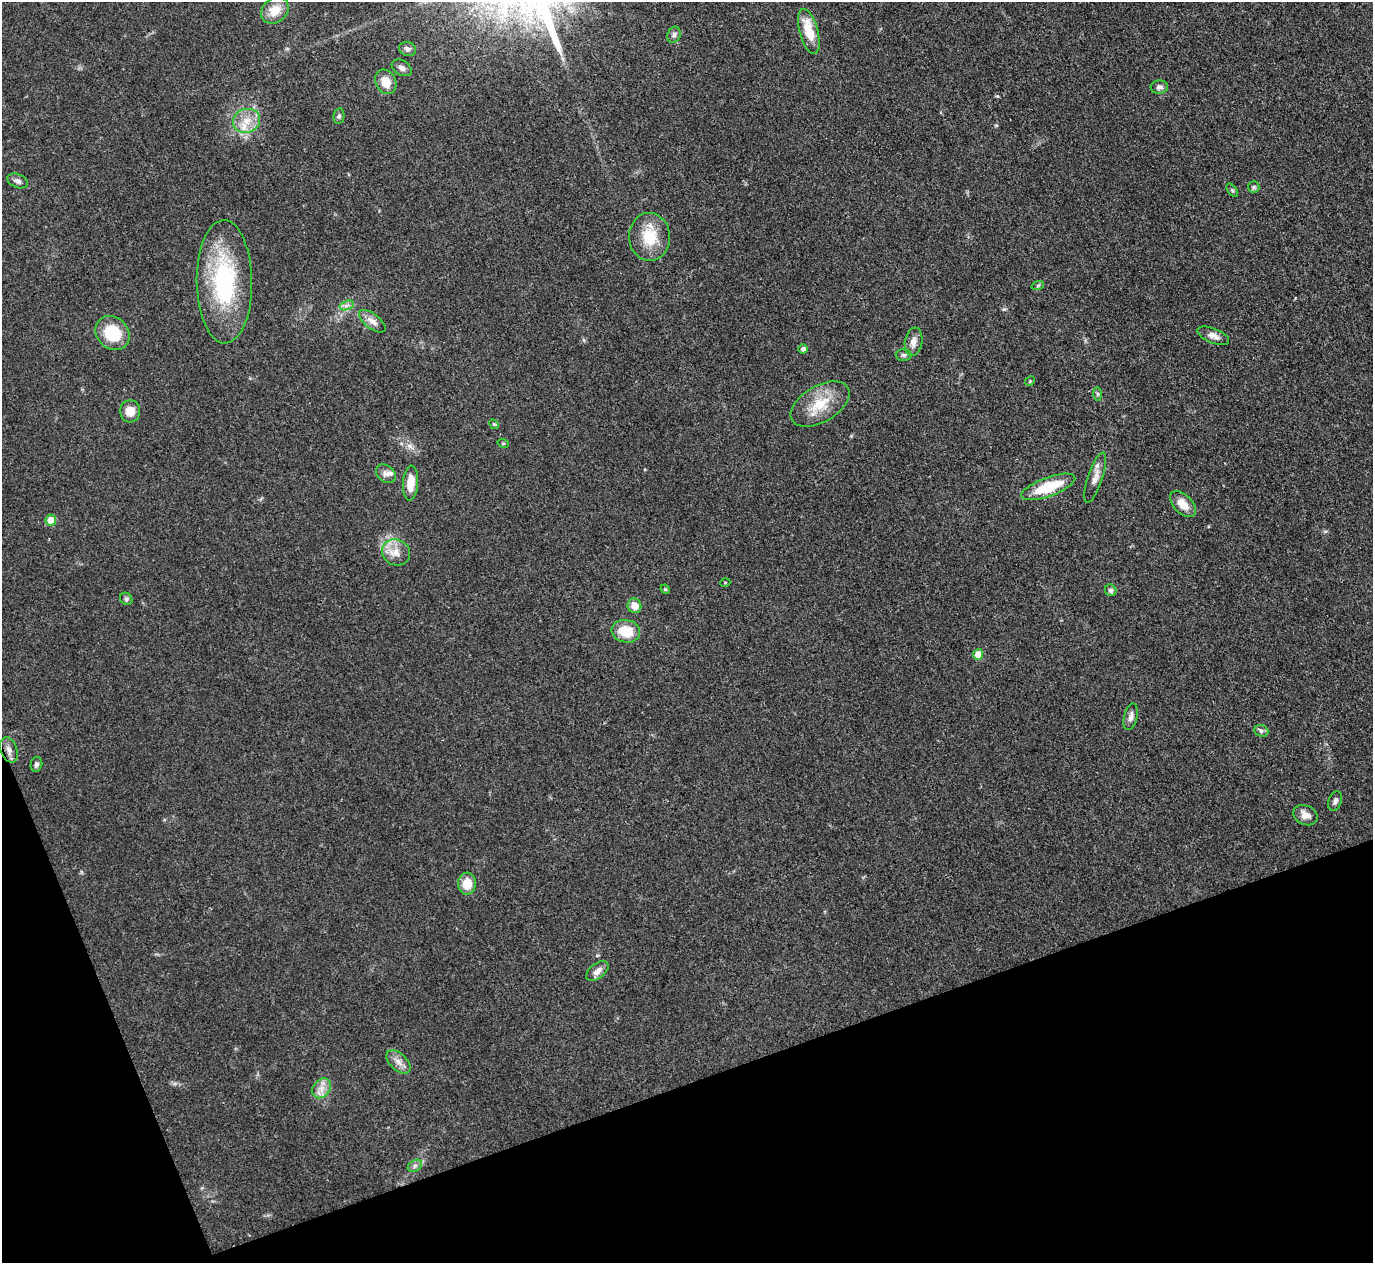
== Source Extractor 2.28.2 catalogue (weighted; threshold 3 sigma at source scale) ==
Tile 14 of 4 x 4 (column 2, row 4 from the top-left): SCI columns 1374-2744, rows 151-1411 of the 5487 x 5475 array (HDU 1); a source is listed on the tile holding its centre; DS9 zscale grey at full resolution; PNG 1375 x 1265 px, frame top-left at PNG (2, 2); each listed source drawn as its Kron ellipse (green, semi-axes under 4 px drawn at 4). Shown black and unused: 18% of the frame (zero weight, under 3 of 4 exposures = <1% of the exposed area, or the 3 px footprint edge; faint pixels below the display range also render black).
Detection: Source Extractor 2.28.2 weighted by HDU 2 'WHT'; one run over the whole footprint, this tile lists its part. Background 0.0712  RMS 0.0053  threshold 0.0238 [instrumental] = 3 sigma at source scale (4.5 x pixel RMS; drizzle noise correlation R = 1.50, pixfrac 1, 0.05/0.05 arcsec/px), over >= 5 px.
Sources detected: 55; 2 inside a brighter listed object's ellipse — not listed separately; the other 53 listed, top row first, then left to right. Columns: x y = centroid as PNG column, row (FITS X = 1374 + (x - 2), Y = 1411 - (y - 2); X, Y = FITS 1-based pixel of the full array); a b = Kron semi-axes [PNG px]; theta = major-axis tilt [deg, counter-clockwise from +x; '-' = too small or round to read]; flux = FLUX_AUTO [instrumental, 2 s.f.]
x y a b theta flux
275 10 15 12 40 8.6
809 31 23 9 -75 13
674 35 8 6 66 1.5
408 49 8 7 - 1.9
402 68 10 7 -31 2.3
386 82 13 10 -62 7.9
1159 87 9 6 6 1.9
339 116 8 5 80 1.2
246 121 14 11 20 7.4
18 181 10 6 -24 2.1
1254 187 6 5 - 1
1232 190 8 4 -54 0.8
649 237 24 20 -86 17
224 282 61 27 -89 64
1038 285 6 4 20 0.74
347 305 7 4 19 1.5
372 321 16 7 -37 4.1
112 333 18 15 -45 19
1213 336 17 7 -22 3.6
913 342 14 8 81 3.6
803 349 5 4 - 1.8
904 355 8 6 -3 1.3
1030 381 5 4 - 0.58
1098 394 7 4 -89 0.94
820 404 32 18 30 16
130 411 11 10 - 5.3
494 424 5 4 - 0.76
503 443 6 3 -18 0.6
386 474 11 8 -39 2.7
1095 478 26 7 72 4.6
411 483 17 7 86 8.8
1048 487 28 9 20 21
1183 504 16 9 -46 6.7
51 520 5 5 - 8.4
396 552 14 12 -29 6.5
725 583 5 3 - 0.43
665 589 5 4 - 0.53
1111 590 6 5 - 1.4
126 599 7 5 -44 1
634 606 7 6 - 5.3
626 631 14 11 -11 13
978 654 5 5 - 9.7
1131 717 14 6 76 2.8
1261 731 7 5 -21 1.3
9 750 13 8 -70 3
36 764 7 5 77 1.4
1335 801 10 6 69 2
1305 815 12 9 -26 4.3
467 884 11 9 87 9.8
597 971 13 7 38 3.2
398 1062 14 8 -43 3.7
322 1088 11 8 53 4.2
415 1166 7 5 31 1.4